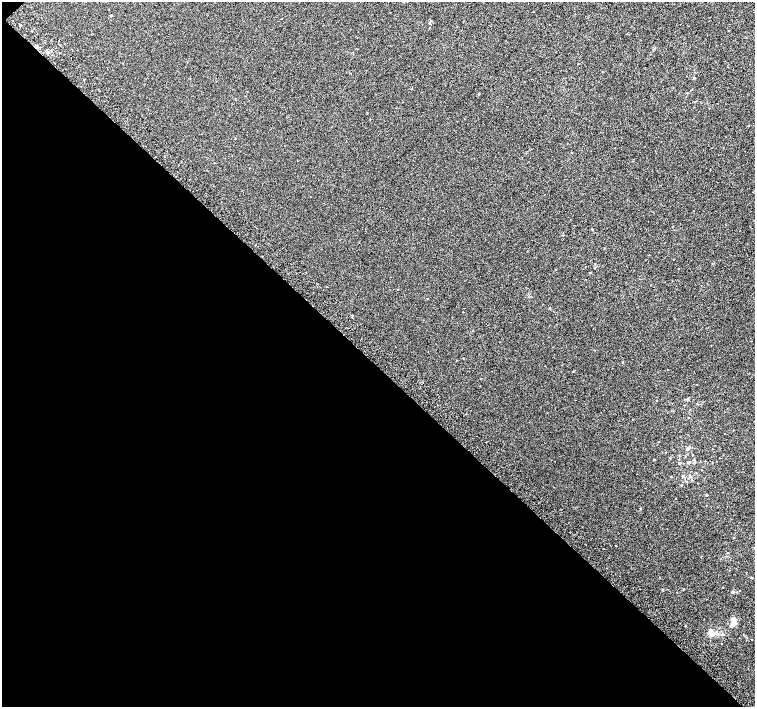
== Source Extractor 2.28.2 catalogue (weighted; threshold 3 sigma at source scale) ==
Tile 9 of 4 x 4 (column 1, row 3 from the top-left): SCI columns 37-1542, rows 1662-3070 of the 6091 x 6076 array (HDU 1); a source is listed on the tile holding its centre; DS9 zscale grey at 2 x 2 block average (1 PNG px = mean of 2 x 2 image px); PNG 757 x 709 px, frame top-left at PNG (2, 2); no overlay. Shown black and unused: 48% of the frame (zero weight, under 2 of 3 exposures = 2% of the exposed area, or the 3 px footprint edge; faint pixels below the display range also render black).
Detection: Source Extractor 2.28.2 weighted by HDU 2 'WHT'; one run over the whole footprint, this tile lists its part. Background 0.00858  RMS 0.007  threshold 0.0316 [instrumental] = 3 sigma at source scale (4.5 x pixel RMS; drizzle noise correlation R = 1.50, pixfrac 1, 0.0396/0.0396 arcsec/px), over >= 5 px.
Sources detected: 48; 2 inside a brighter listed object's ellipse — not listed separately; the other 46 listed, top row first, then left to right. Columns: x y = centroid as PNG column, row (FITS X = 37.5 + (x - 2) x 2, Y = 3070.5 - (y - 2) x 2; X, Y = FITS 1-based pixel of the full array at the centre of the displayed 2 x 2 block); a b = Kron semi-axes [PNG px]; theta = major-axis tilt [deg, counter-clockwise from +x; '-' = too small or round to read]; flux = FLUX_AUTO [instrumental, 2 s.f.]
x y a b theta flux
111 16 3 2 - 1.1
429 23 2 2 - 0.8
20 25 2 2 - 1.6
37 46 3 3 - 3.2
48 52 3 3 - 1.8
694 78 3 2 - 2.2
478 94 2 2 - 1.1
695 102 2 2 - 0.79
235 138 2 2 - 0.69
189 179 2 2 - 0.7
592 229 3 2 - 0.95
595 268 3 2 - 0.74
590 273 2 2 - 1
398 289 2 2 - 0.52
427 299 2 2 - 0.75
352 315 2 2 - 2.5
573 371 2 2 - 0.91
687 399 3 3 - 1.8
656 401 2 2 - 0.62
684 405 2 2 - 0.65
688 418 2 2 - 0.98
688 449 5 3 - 2.6
654 459 2 2 - 0.95
688 462 2 2 - 3.1
694 462 4 2 - 2.4
696 473 2 2 - 0.57
683 476 2 2 - 3.2
671 477 2 2 - 0.82
692 480 3 2 - 1.1
686 481 3 2 - 0.97
681 485 2 2 - 1.2
706 495 2 2 - 2.7
640 509 2 2 - 1.4
734 537 2 2 - 0.71
752 578 3 2 - 1.1
684 589 2 2 - 0.87
662 590 2 2 - 1.4
733 592 4 3 - 2.1
733 619 4 3 - 5.1
734 623 4 4 - 5.7
685 626 2 2 - 0.74
710 630 3 3 - 3
712 634 3 3 - 15
717 634 4 3 - 3
722 635 3 3 - 2.3
751 639 2 2 - 0.52
Diffuse or blended objects may show on this block-average render without a row.